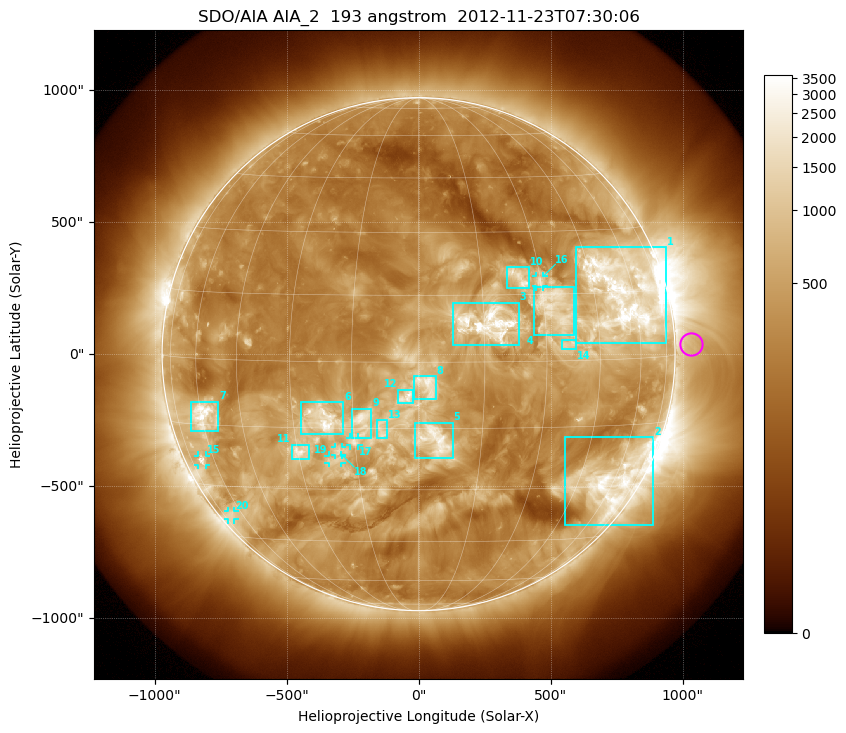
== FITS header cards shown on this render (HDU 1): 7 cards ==
TELESCOP= 'SDO/AIA'
INSTRUME= 'AIA_2'
WAVELNTH=                  193
WAVEUNIT= 'angstrom'
DATE-OBS= '2012-11-23T07:30:06.84'
CTYPE1  = 'HPLN-TAN'
CTYPE2  = 'HPLT-TAN'

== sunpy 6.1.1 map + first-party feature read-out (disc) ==
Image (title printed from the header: SDO/AIA AIA_2  193 angstrom  2012-11-23T07:30:06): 1024 x 1024 px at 2.4 arcsec/px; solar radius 972 arcsec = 405 px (full disc in frame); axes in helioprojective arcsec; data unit not stated in the header (colour bar unlabelled)
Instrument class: DISC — disc imager (sunpy class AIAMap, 193 A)
Bright regions (active regions / flare kernels): reference = the median radial profile (limb darkening/brightening removed); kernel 9 px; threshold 5 sigma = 799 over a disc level ~296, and >= 1.15x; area >= 12 px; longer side >= 10 px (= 24 arcsec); searched inside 0.97 R_sun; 21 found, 20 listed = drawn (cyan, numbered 1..; 6 of them under ~33 arcsec drawn as corner ticks so the feature stays visible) (cap 20 boxes per figure: the strongest are kept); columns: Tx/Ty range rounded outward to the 5 arcsec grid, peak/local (2 s.f.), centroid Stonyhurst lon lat
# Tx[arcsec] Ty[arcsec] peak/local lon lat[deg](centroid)
1 595..940 40..405 9.7 +56 +15
2 555..890 -650..-315 11 +59 -29
3 130..380 30..195 13 +16 +9
4 435..590 75..255 6.6 +33 +12
5 -15..130 -395..-260 6.7 +4 -18
6 -445..-285 -305..-180 8.7 -23 -13
7 -865..-755 -295..-180 11 -59 -13
8 -20..65 -170..-85 4.9 +2 -5
9 -255..-180 -320..-205 5.8 -13 -13
10 335..420 250..330 7.4 +24 +19
11 -480..-415 -400..-340 7.9 -29 -21
12 -80..-20 -185..-135 4.2 -3 -8
13 -160..-120 -320..-250 3.9 -9 -15
14 540..600 20..55 4.7 +36 +4
15 -835..-805 -420..-385 5.5 -67 -24
16 445..475 255..295 5.7 +30 +18
17 -260..-225 -345..-315 4.7 -15 -18
18 -320..-290 -385..-350 4.6 -19 -20
19 -340..-290 -415..-385 4.1 -20 -23
20 -725..-695 -630..-595 3.5 -67 -38
Off-limb structures (1.02-1.3 R_sun): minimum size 162 px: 3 found; the strongest spans PA ~230..310 deg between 1.02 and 1.3 R_sun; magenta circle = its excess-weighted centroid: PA ~270 deg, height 1.06 R_sun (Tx ~1030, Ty ~40 arcsec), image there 1.6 x the reference